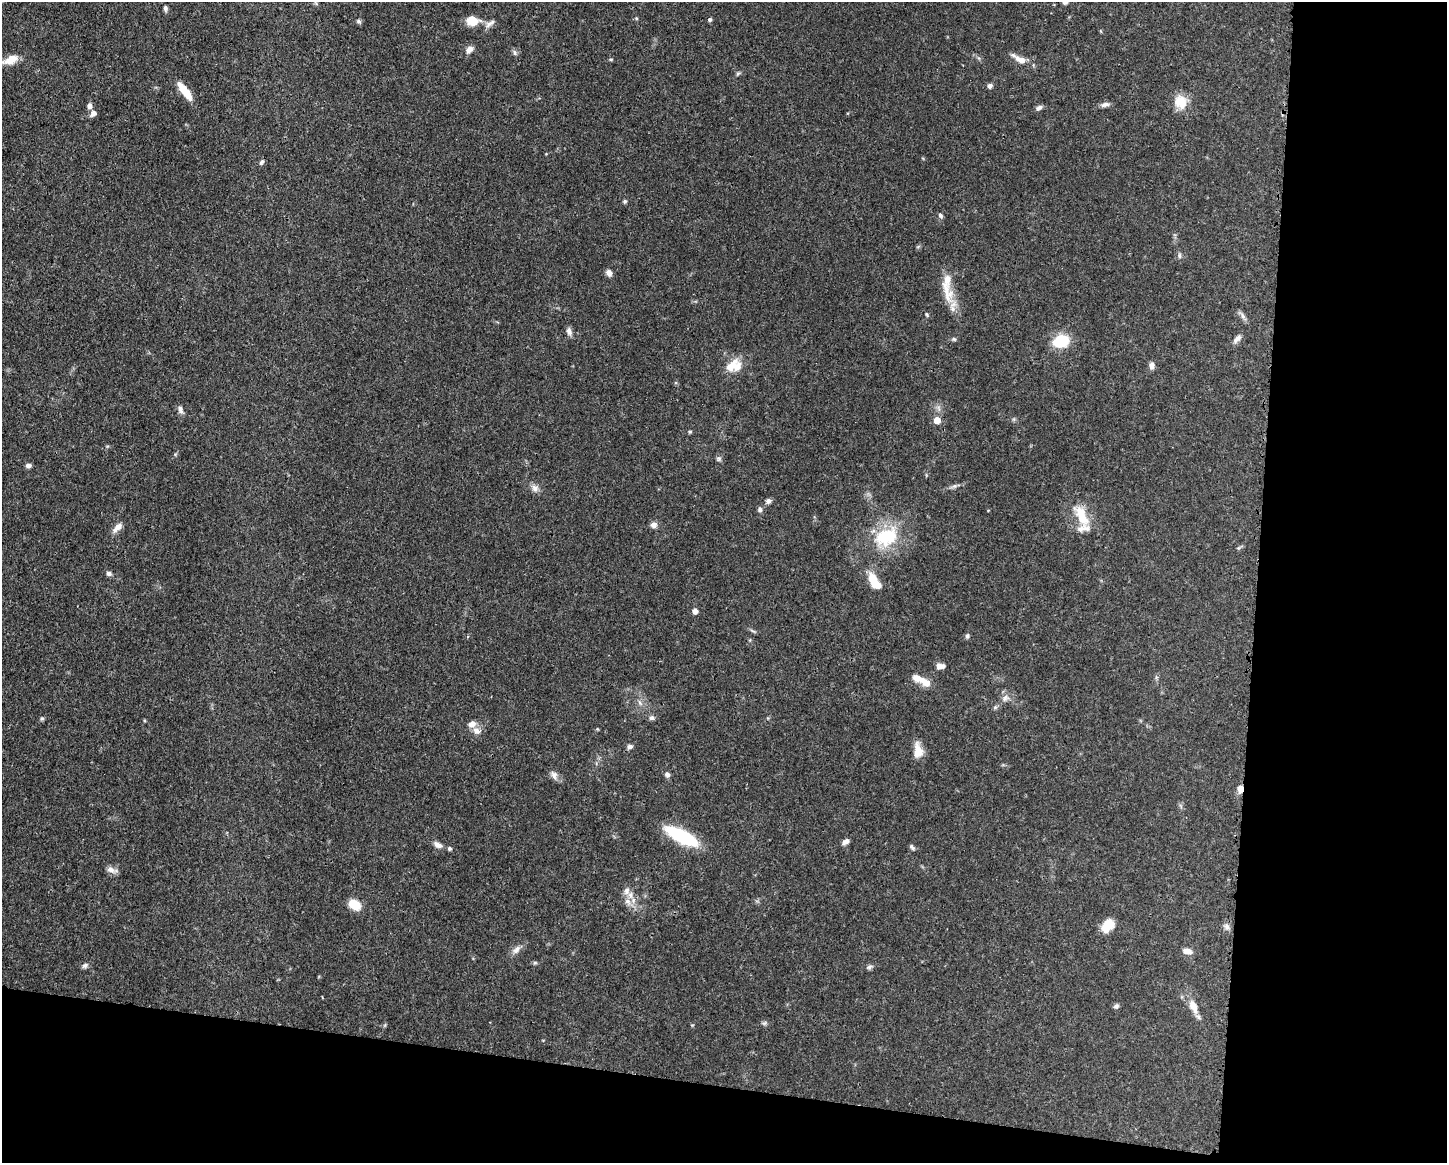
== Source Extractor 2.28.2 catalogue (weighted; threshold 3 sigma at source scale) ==
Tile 12 of 3 x 4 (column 3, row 4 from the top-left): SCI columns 3007-4451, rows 3-1163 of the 4681 x 4647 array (HDU 1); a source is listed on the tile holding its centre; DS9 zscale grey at full resolution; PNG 1449 x 1165 px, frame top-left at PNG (2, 2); no overlay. Shown black and unused: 20% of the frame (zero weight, under 3 of 4 exposures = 1% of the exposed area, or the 3 px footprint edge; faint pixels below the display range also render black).
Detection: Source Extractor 2.28.2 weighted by HDU 2 'WHT'; one run over the whole footprint, this tile lists its part. Background 0.0544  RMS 0.0033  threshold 0.0148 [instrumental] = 3 sigma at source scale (4.5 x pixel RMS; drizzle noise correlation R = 1.50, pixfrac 1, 0.05/0.05 arcsec/px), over >= 5 px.
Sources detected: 90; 10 inside a brighter listed object's ellipse — not listed separately; the other 80 listed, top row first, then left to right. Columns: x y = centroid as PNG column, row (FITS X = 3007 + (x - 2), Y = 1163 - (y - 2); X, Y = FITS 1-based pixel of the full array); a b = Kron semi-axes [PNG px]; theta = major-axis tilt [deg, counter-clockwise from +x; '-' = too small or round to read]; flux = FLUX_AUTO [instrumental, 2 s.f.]
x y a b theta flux
165 8 8 5 -88 0.76
710 20 5 4 - 0.67
359 21 7 5 -41 0.66
472 21 13 9 -5 5.7
490 23 16 5 37 1.4
469 49 9 7 42 1.9
515 53 8 5 -73 0.77
611 59 6 4 0 0.33
11 60 20 9 21 4.3
1021 60 14 8 -26 3
738 73 7 4 19 0.49
990 86 6 5 - 1.1
185 91 23 7 -52 6.6
1180 102 17 16 - 5.6
1105 105 12 6 11 1.3
90 106 7 6 - 1.3
1039 108 8 6 34 0.98
93 113 7 6 - 1.6
262 162 8 4 52 0.67
625 201 6 5 - 0.53
940 215 7 5 -47 0.68
1179 256 7 5 -89 0.71
609 273 9 7 -64 1.4
945 287 47 11 -59 6.9
927 314 6 4 -70 0.41
1243 316 10 5 -67 1.1
569 331 10 7 -79 1.3
954 339 7 5 -21 0.53
1237 339 13 6 44 1.5
1061 341 14 11 16 12
731 366 23 11 46 4.8
1152 366 8 6 90 1.4
180 409 10 6 -71 1.3
937 420 6 6 - 3.1
690 432 6 4 1 0.4
719 458 7 7 - 0.77
28 465 6 4 0 1.1
954 486 6 6 - 0.74
535 488 11 9 -58 1.7
768 501 7 6 - 1
760 509 7 6 - 0.88
1082 516 34 14 -62 7.9
654 525 8 7 - 1.6
117 528 17 7 46 2.2
886 537 33 23 22 17
109 573 7 6 - 0.87
873 581 19 9 -73 5.3
695 611 5 5 - 1.9
753 631 8 3 -31 0.55
967 636 6 5 - 0.61
943 666 8 7 - 1.2
918 678 17 9 -16 3
1005 698 11 8 50 1.7
995 707 6 5 - 0.58
42 718 6 4 1 0.48
652 718 7 6 - 0.87
472 724 12 9 15 1.9
630 746 7 5 13 1
918 751 18 10 -82 4.3
667 774 7 6 - 0.91
554 775 12 8 -68 1.6
1240 789 8 6 84 2.3
682 836 32 10 -27 26
846 841 9 6 34 1.3
438 845 11 6 -31 1.7
912 847 8 4 -46 0.77
450 849 5 5 - 0.55
112 870 15 7 -15 1.8
626 891 11 8 69 1.9
354 904 12 9 -36 5.9
1108 925 14 10 52 6
1227 927 9 7 -45 1.2
516 950 14 7 49 1.8
1187 951 11 7 -14 2
535 963 7 4 0 0.49
85 965 9 6 24 0.96
869 967 10 5 21 0.88
1116 1006 7 5 35 0.76
1193 1006 20 9 -67 3.9
764 1023 6 6 - 0.6
Overlapping masked pixels (flux is a lower limit): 1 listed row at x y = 1240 789